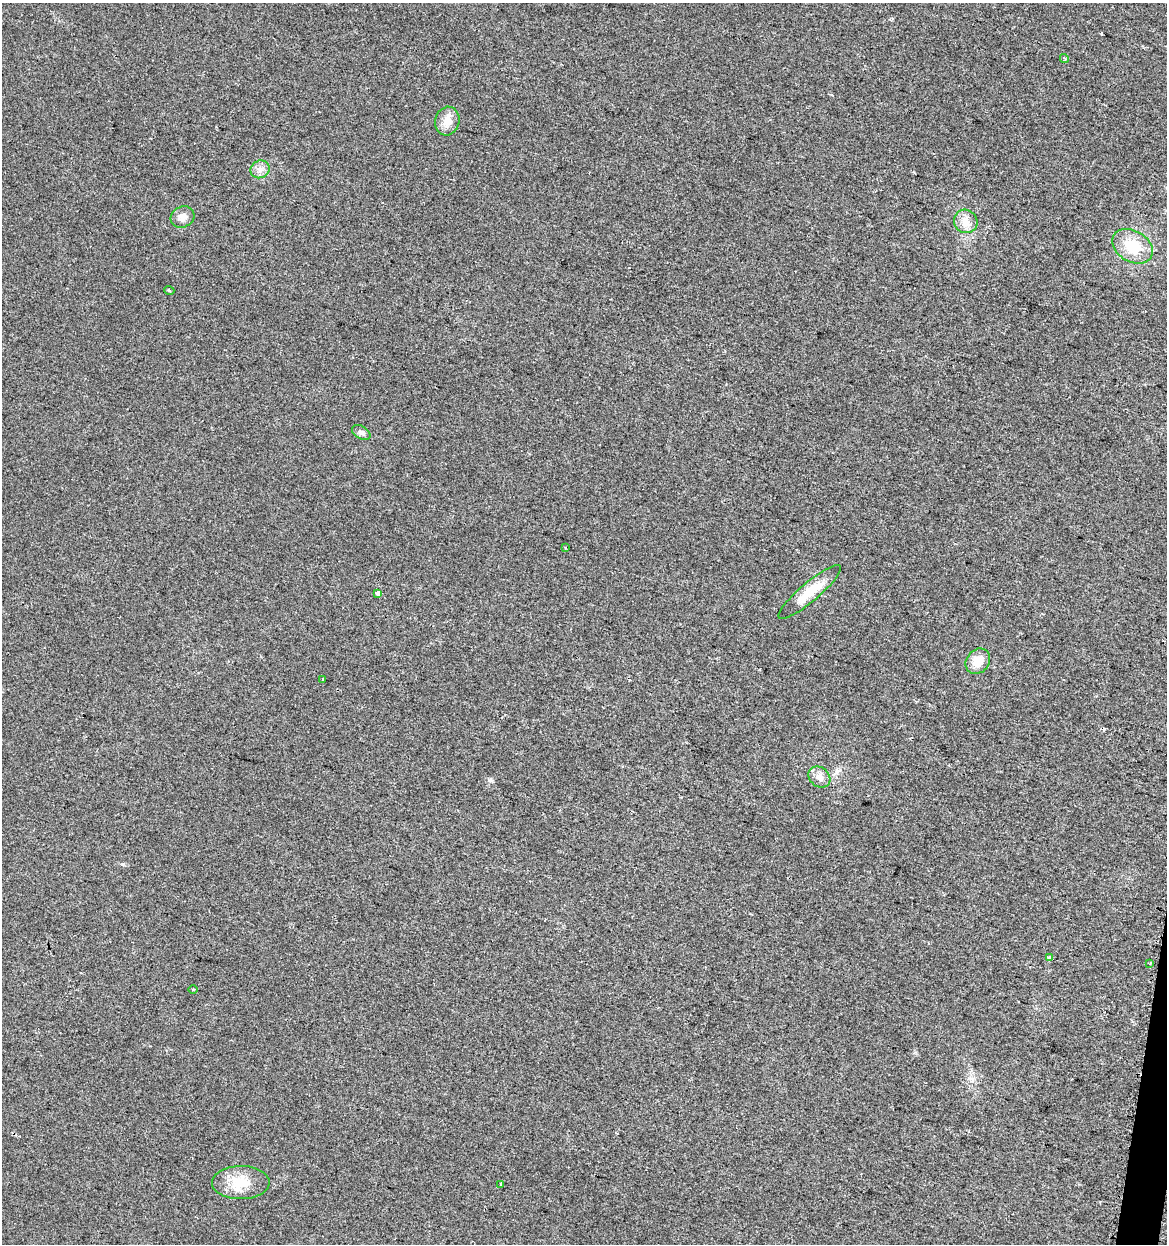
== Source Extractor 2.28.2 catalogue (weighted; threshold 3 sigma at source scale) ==
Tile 6 of 4 x 4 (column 2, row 2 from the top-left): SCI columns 1462-2626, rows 2492-3733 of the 5195 x 5001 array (HDU 1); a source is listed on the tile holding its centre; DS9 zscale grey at full resolution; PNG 1169 x 1246 px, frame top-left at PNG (2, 3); each listed source drawn as its Kron ellipse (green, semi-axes under 4 px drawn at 4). Shown black and unused: <1% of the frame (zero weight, under 2 of 3 exposures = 2% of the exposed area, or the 3 px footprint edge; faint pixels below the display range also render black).
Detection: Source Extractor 2.28.2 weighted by HDU 2 'WHT'; one run over the whole footprint, this tile lists its part. Background 0.0194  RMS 0.0063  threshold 0.0285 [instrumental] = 3 sigma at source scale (4.5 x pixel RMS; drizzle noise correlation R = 1.50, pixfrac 1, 0.0396/0.0396 arcsec/px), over >= 5 px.
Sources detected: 20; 1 cosmic-ray / hot-pixel residue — neither listed nor drawn; the other 19 listed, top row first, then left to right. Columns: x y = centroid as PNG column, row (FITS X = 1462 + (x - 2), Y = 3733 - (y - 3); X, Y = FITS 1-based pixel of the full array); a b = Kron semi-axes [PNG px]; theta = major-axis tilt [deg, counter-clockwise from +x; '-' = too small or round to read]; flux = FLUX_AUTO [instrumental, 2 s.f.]
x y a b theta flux
1064 58 4 3 - 1.2
447 121 14 12 76 7.2
260 169 10 8 30 3.5
183 217 12 10 26 4.2
966 221 12 11 - 5.7
1133 246 22 15 -30 20
169 290 5 3 - 0.61
361 432 10 6 -31 2.1
565 547 2 2 - 0.61
810 592 40 9 40 14
377 593 4 3 - 7.5
978 661 14 11 51 8.6
323 679 3 3 - 2.5
819 777 12 9 -40 4.8
1050 958 4 4 - 22
1150 964 4 3 - 0.74
193 990 5 3 - 0.64
241 1183 29 16 1 17
501 1184 3 3 - 3.4
Unlisted compact peaks at least as high as the median listed source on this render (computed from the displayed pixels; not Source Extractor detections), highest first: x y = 122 864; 489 780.